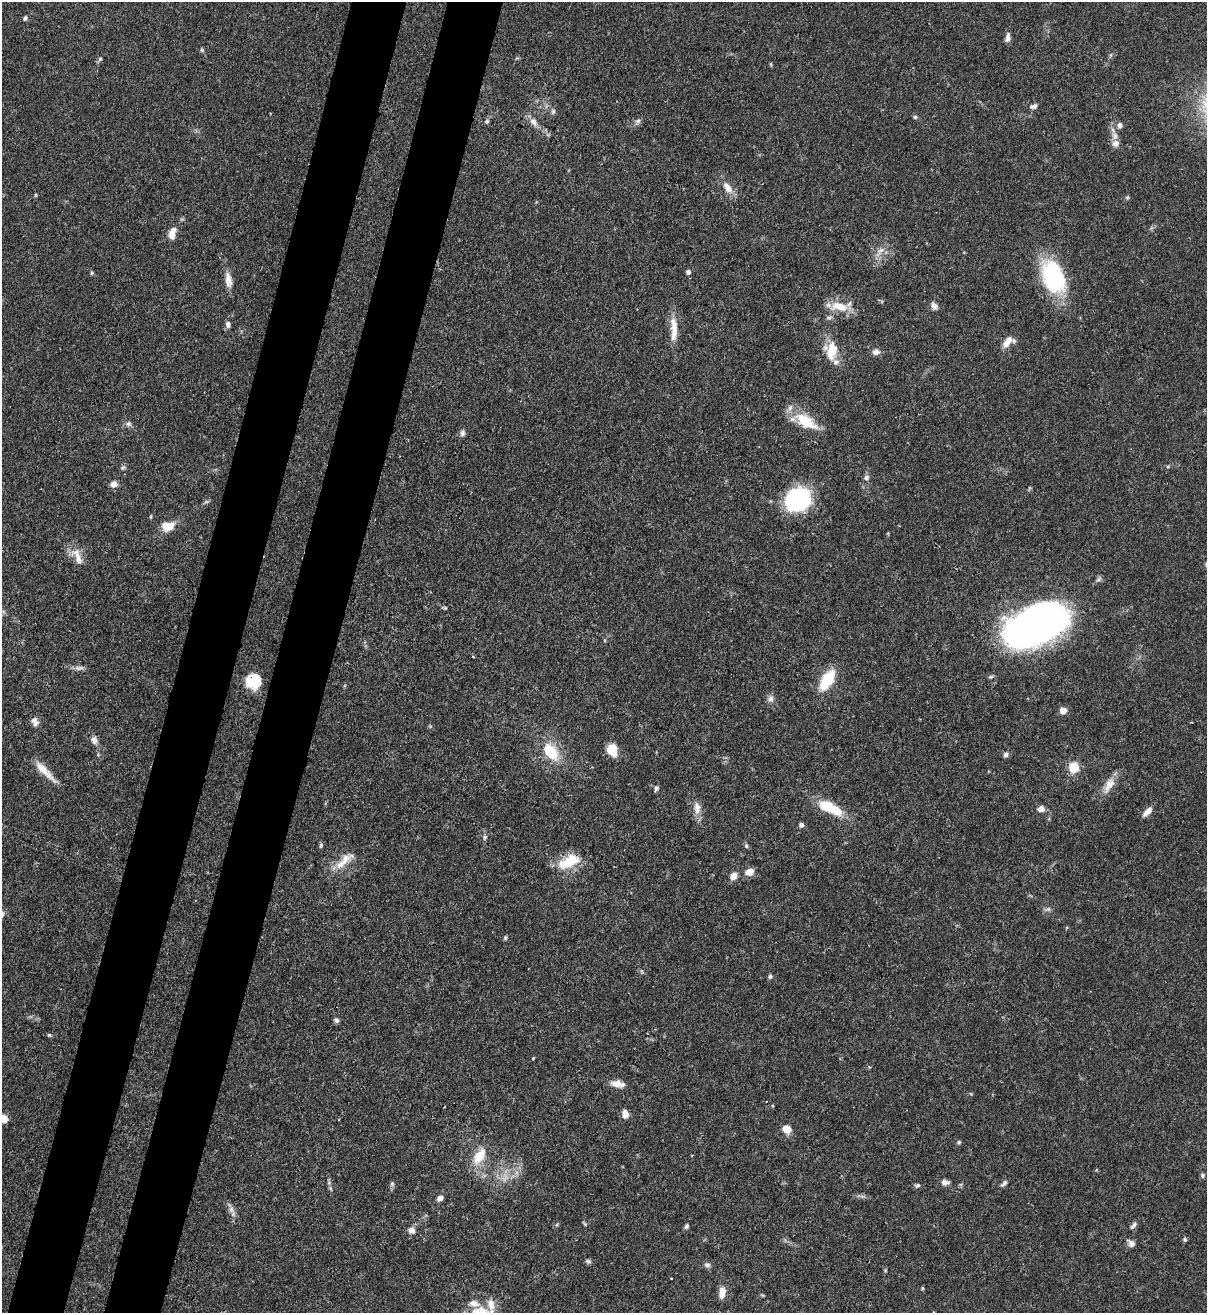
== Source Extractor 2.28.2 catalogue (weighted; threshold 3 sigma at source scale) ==
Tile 7 of 4 x 4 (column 3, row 2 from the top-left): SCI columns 2631-3835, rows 2656-3966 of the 5383 x 5308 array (HDU 1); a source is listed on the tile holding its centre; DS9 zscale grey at full resolution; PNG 1209 x 1315 px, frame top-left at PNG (2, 2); no overlay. Shown black and unused: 9% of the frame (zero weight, under 3 of 4 exposures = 7% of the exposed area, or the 3 px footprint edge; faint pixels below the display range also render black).
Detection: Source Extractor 2.28.2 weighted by HDU 2 'WHT'; one run over the whole footprint, this tile lists its part. Background 0.1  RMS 0.0041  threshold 0.0185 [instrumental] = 3 sigma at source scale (4.5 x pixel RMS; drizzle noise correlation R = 1.50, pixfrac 1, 0.05/0.05 arcsec/px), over >= 5 px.
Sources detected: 106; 3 too faint to see at this stretch — not listed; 4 inside a brighter listed object's ellipse — not listed separately; the other 99 listed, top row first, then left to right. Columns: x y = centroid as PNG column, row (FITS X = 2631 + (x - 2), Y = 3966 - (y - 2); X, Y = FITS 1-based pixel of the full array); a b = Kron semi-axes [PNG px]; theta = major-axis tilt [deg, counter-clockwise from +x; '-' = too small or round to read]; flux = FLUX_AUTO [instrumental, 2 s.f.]
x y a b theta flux
25 18 5 4 - 1
1007 38 12 6 80 1.9
202 50 5 5 - 0.62
100 59 6 5 - 0.7
771 64 6 3 73 0.41
1034 106 9 6 20 1.3
553 111 7 5 73 1
915 117 5 5 - 0.65
487 121 7 4 28 0.76
638 121 7 6 - 1.2
533 122 13 7 -56 2.6
1120 125 7 6 - 1.6
1115 136 10 8 -77 2.4
728 188 18 9 -53 4.3
1127 197 6 5 - 0.57
172 233 15 8 76 4.2
881 250 8 5 44 1.6
688 272 5 5 - 1.3
91 273 6 4 90 0.51
1053 277 38 23 -67 39
228 280 21 8 -83 4.1
934 305 10 7 -51 1.8
839 306 24 11 -13 8.5
829 318 7 5 6 0.93
228 324 9 6 -79 1.5
674 331 37 8 -85 7.2
1009 340 13 10 -11 3.2
832 350 17 12 89 11
876 352 8 7 - 2.2
805 421 33 14 -27 13
128 424 8 7 - 1.3
462 433 9 6 78 1.4
1168 466 5 5 - 0.51
123 468 7 6 - 0.88
866 478 7 7 - 1.2
114 484 8 7 - 2.5
798 499 20 17 39 59
151 516 5 3 - 0.41
168 526 9 7 14 9.6
77 556 28 10 -66 5.2
1036 625 64 35 24 180
827 680 24 11 59 16
253 681 14 14 - 13
771 698 9 8 - 1.7
1063 710 6 6 - 4.1
35 722 11 8 -66 2.2
94 740 10 8 -66 2.1
612 750 14 11 -73 6.5
550 752 20 13 -55 15
1006 755 7 5 68 1.2
1074 767 6 5 - 26
45 771 36 7 -46 6.3
1109 785 25 9 63 5.1
656 788 7 5 59 0.97
829 807 28 11 -26 15
697 808 19 9 -83 3.8
1041 809 8 7 - 2.3
1147 812 14 6 44 2.6
801 825 5 5 - 1.1
485 837 7 6 - 0.96
321 845 6 5 - 0.79
746 846 6 5 - 0.71
345 859 25 12 37 6.3
568 862 30 14 27 12
750 872 11 8 23 3.3
734 876 9 8 - 2.8
1048 909 6 6 - 0.97
505 938 6 5 - 0.61
770 976 5 5 - 1
336 1020 7 6 - 1.1
49 1035 5 5 - 0.59
533 1058 5 3 - 0.33
617 1084 15 8 -10 4.2
625 1114 8 6 -84 3.6
4 1118 9 8 - 3.5
787 1129 8 8 - 4.7
959 1142 5 5 - 0.68
479 1156 26 13 55 8.7
1202 1175 6 5 - 0.87
945 1182 10 6 0 1.7
329 1183 7 5 -79 0.93
1004 1183 11 5 43 1.2
392 1184 6 5 - 0.78
917 1185 8 5 24 0.88
440 1198 7 5 42 2.3
231 1210 10 7 -53 2
585 1224 6 4 -46 0.52
1133 1225 11 5 50 1.3
686 1226 6 5 - 0.84
411 1230 9 8 - 2.4
1185 1239 6 4 -67 0.67
1131 1243 10 7 -47 2
588 1261 9 5 -16 0.92
707 1265 9 6 -15 1.3
671 1278 3 2 - 0.26
922 1288 5 3 - 0.45
722 1292 13 7 82 4.2
474 1303 14 9 -8 3.1
491 1304 27 10 -86 5.7
Overlapping masked pixels (flux is a lower limit): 3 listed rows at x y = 1036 625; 253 681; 568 862
Isophote crosses this tile's border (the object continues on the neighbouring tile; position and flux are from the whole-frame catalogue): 2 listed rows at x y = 4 1118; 491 1304